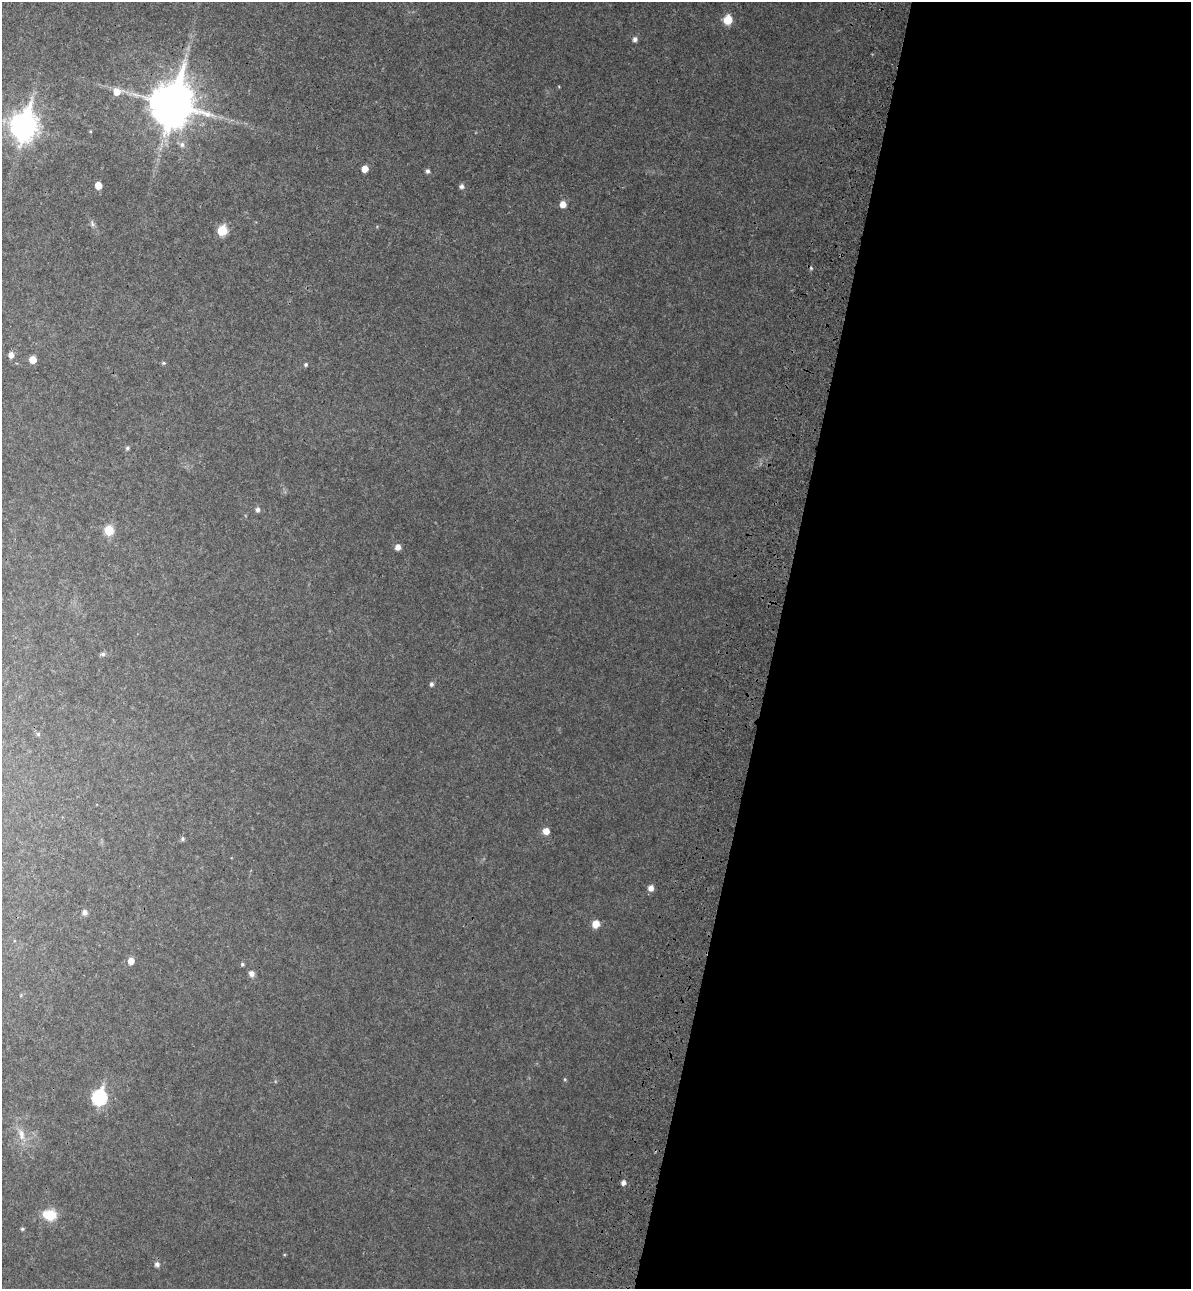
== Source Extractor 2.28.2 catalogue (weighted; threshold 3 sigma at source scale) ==
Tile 12 of 4 x 4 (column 4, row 3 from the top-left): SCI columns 3810-4998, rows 1333-2619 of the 5366 x 5236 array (HDU 1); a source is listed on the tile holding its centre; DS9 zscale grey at full resolution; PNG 1193 x 1291 px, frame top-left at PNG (2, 2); no overlay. Shown black and unused: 35% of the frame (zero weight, under 3 of 4 exposures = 6% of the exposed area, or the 3 px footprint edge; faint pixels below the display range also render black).
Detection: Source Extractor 2.28.2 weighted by HDU 2 'WHT'; one run over the whole footprint, this tile lists its part. Background 0.0497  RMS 0.0045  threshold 0.0203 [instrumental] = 3 sigma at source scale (4.5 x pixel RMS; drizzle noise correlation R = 1.50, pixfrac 1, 0.05/0.05 arcsec/px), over >= 5 px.
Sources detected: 41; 1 cosmic-ray / hot-pixel residue — not listed; the other 40 listed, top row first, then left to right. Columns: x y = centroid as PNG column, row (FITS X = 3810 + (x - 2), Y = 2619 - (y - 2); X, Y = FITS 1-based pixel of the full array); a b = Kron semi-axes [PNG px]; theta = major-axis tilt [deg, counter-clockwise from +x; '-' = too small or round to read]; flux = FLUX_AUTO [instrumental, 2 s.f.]
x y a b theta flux
728 20 7 6 - 11
635 39 6 6 - 1.6
117 92 9 8 - 5.7
172 104 15 13 76 1700
23 126 12 9 77 480
90 131 4 3 - 0.45
182 144 7 7 - 1.7
365 169 5 5 - 5.1
428 171 5 5 - 1.2
98 185 5 5 - 6.1
461 186 5 5 - 1.6
563 204 6 6 - 3.8
92 224 9 5 -64 1.2
222 230 7 6 - 16
11 355 6 5 - 2.7
32 360 5 5 - 5.7
163 363 6 4 -18 0.68
305 364 4 4 - 0.77
127 448 5 5 - 0.74
258 510 6 5 - 1.5
109 530 8 7 - 10
398 547 6 6 - 2.6
103 654 6 5 - 1
431 684 6 5 - 1.2
38 734 5 4 - 0.58
546 831 6 6 - 4.3
182 839 6 5 - 0.87
651 888 6 6 - 2.6
84 912 6 6 - 1.7
596 924 7 6 - 5.8
131 961 5 5 - 4.3
242 964 5 4 - 0.76
251 974 7 6 - 1.9
565 1079 5 4 - 0.51
99 1097 8 7 - 69
21 1134 18 9 -75 4.9
623 1183 5 5 - 1.9
50 1215 15 12 -9 9.4
22 1229 5 4 - 0.66
157 1264 6 6 - 1.6
Overlapping masked pixels (flux is a lower limit): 1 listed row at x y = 172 104